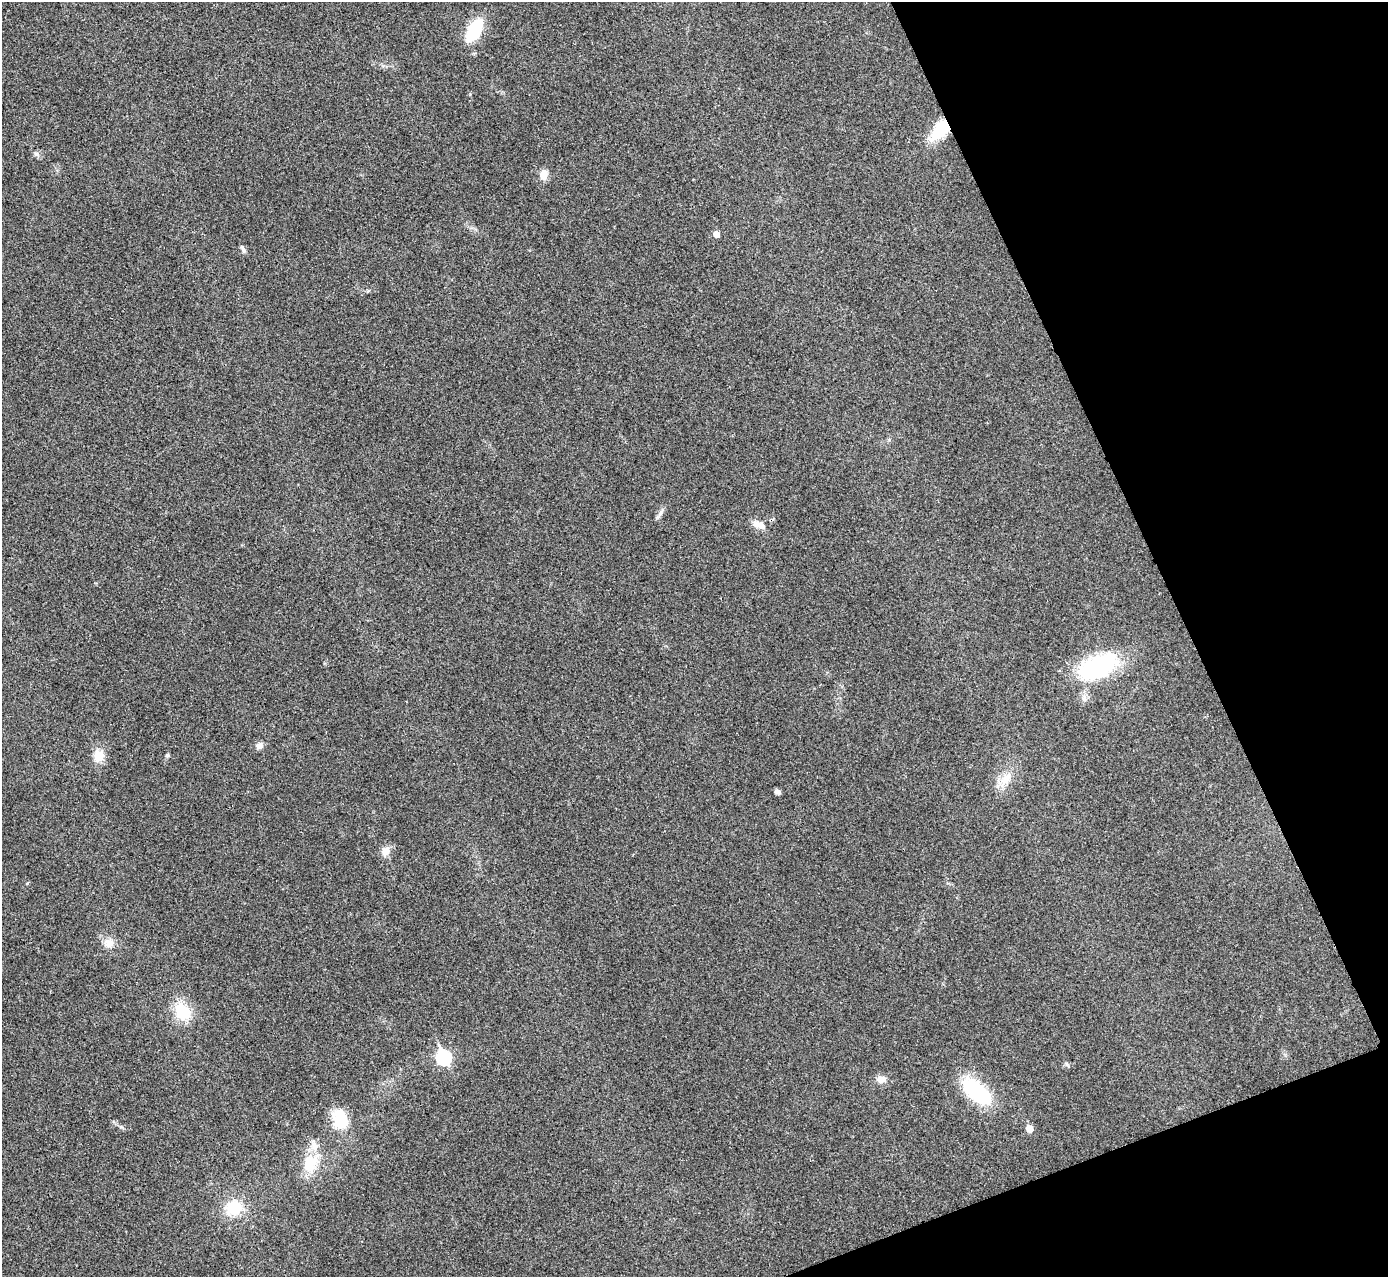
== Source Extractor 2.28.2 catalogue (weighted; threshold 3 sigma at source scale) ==
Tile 12 of 4 x 4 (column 4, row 3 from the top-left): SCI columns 4166-5551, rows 1435-2709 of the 5559 x 5548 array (HDU 1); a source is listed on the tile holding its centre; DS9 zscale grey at full resolution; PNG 1390 x 1279 px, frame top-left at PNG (2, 2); no overlay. Shown black and unused: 19% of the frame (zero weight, under 3 of 4 exposures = <1% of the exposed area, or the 3 px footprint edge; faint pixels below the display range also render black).
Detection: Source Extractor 2.28.2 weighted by HDU 2 'WHT'; one run over the whole footprint, this tile lists its part. Background 0.0293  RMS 0.0061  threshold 0.0273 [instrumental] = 3 sigma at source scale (4.5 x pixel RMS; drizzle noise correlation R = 1.50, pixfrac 1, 0.05/0.05 arcsec/px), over >= 5 px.
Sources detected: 25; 1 inside a brighter listed object's ellipse — not listed separately; the other 24 listed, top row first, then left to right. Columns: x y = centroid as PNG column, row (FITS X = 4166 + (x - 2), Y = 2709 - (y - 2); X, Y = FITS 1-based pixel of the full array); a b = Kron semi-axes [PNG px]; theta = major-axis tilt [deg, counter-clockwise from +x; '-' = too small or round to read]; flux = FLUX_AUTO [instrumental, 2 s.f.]
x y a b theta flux
474 30 22 11 61 28
940 129 28 13 48 21
36 154 7 5 -20 1.5
544 175 13 9 83 4.8
716 234 5 5 - 4.2
243 249 11 5 -65 1.8
660 514 11 3 50 1.6
758 524 18 8 -21 4.5
1097 667 46 21 23 63
259 746 9 7 22 2.8
168 755 6 4 90 0.84
99 756 11 10 - 9.2
1006 779 21 10 49 8
777 792 7 5 -27 1.8
385 851 14 10 65 4.5
109 943 13 11 14 5
182 1012 20 16 -60 18
443 1057 8 6 -63 76
881 1079 13 9 4 4.3
977 1092 31 14 -40 52
340 1119 25 17 -75 18
1029 1129 6 5 - 7.3
310 1163 22 16 70 17
234 1208 17 15 26 17
Overlapping masked pixels (flux is a lower limit): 1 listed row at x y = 940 129
Unlisted compact peaks at least as high as the median listed source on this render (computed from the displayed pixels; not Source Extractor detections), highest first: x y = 121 1127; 470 94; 1066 1064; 27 883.